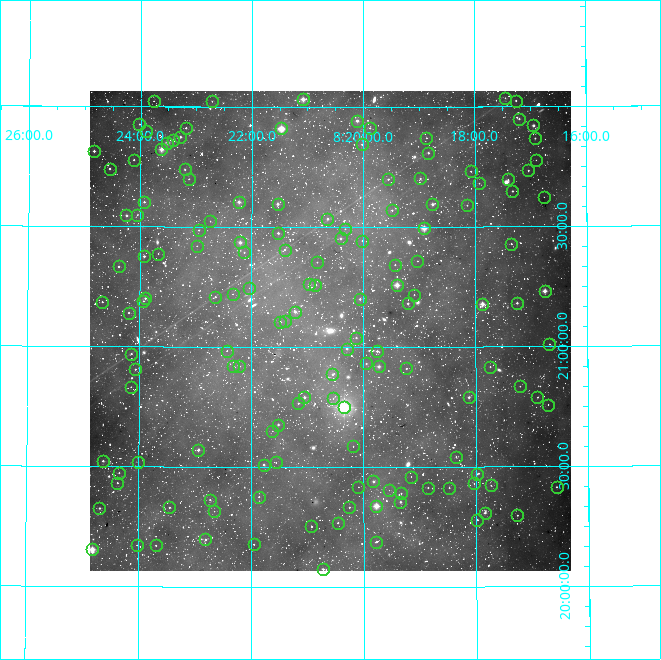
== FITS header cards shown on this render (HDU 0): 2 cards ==
NAXIS1  =                  481
NAXIS2  =                  480

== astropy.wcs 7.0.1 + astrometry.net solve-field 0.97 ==
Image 481 x 480 px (HDU 0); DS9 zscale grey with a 90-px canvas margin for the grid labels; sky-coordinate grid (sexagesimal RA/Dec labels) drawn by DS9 from the SOLVED WCS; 146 Tycho-2 reference stars matched to detected sources circled (green)
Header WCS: RA---TAN/DEC--TAN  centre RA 08:20:36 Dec +21:04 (125.15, +21.07 deg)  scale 15 arcsec/px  FOV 120.3' x 120.0'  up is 0 deg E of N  parity normal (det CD < 0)
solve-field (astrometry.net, Tycho-2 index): VERIFIED the header's WCS against the Tycho-2 star catalogue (verified at 6 index scales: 8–146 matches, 0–1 conflicts across passes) and refined it, rather than solving blind
Solved WCS: RA---TAN-SIP/DEC--TAN-SIP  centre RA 08:20:36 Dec +21:04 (125.15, +21.07 deg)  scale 15 arcsec/px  FOV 120.2' x 120.0'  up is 0 deg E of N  parity normal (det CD < 0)
The solver's refit moves the header's centre by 0.45 arcsec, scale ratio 1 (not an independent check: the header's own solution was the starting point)
Tycho-2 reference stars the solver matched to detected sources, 146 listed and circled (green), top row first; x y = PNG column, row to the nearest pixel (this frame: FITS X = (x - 90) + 1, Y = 480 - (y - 91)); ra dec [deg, ICRS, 3 dp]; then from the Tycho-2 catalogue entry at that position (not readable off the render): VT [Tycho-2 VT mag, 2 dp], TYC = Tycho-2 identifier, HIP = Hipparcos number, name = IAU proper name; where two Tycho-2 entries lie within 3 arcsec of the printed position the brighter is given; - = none
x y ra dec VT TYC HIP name
505 98 124.363 +22.036 11.94 1390-383-1 - -
303 99 125.270 +22.032 8.25 1390-61-1 40920 -
154 101 125.941 +22.023 11.74 1390-889-1 - -
212 101 125.679 +22.023 12.14 1390-335-1 - -
516 101 124.314 +22.024 10.80 1390-1215-1 - -
519 119 124.300 +21.948 10.25 1390-1711-1 - -
357 121 125.026 +21.942 9.30 1390-1693-1 - -
139 124 126.004 +21.926 10.67 1391-605-1 - -
533 125 124.236 +21.920 8.53 1390-1416-1 40565 -
186 128 125.796 +21.911 10.57 1390-319-1 - -
281 128 125.367 +21.909 7.42 1390-1763-1 40950 -
370 128 124.970 +21.912 11.44 1390-1632-1 - -
146 131 125.975 +21.896 12.69 1390-1286-1 - -
180 137 125.821 +21.873 9.90 1390-1348-1 - -
426 138 124.716 +21.870 11.54 1390-713-1 - -
535 138 124.229 +21.867 11.19 1390-1039-1 - -
173 140 125.854 +21.858 9.39 1390-581-1 - -
167 143 125.879 +21.849 9.61 1390-939-1 41130 -
362 144 125.005 +21.843 10.61 1390-449-1 - -
161 149 125.905 +21.821 8.71 1390-179-1 - -
94 151 126.208 +21.812 9.30 1391-618-1 - -
428 153 124.707 +21.807 9.98 1390-849-1 - -
134 160 126.029 +21.777 11.30 1391-994-1 - -
536 160 124.225 +21.776 11.54 1390-1145-1 - -
110 169 126.138 +21.739 9.99 1391-299-1 - -
185 169 125.800 +21.737 11.23 1390-413-1 - -
528 170 124.260 +21.733 11.34 1390-533-1 - -
471 171 124.517 +21.730 11.25 1390-1721-1 - -
420 178 124.745 +21.701 10.77 1390-1563-1 - -
189 179 125.782 +21.698 11.73 1390-1672-1 - -
388 179 124.888 +21.698 10.55 1390-897-1 - -
508 179 124.351 +21.696 11.93 1390-1214-1 - -
479 183 124.481 +21.680 11.95 1390-1351-1 - -
512 191 124.331 +21.647 9.54 1390-1769-1 - -
544 197 124.190 +21.622 11.56 1390-1592-1 - -
144 202 125.982 +21.602 10.16 1390-1725-1 - -
239 202 125.557 +21.603 9.33 1390-787-1 - -
278 204 125.384 +21.595 8.93 1390-761-1 - -
432 204 124.690 +21.593 9.51 1390-1509-1 - -
467 205 124.535 +21.589 11.61 1390-1484-1 - -
392 210 124.871 +21.569 10.96 1390-841-1 - -
126 215 126.061 +21.545 10.98 1391-908-1 - -
137 215 126.013 +21.547 12.57 1391-709-1 - -
327 219 125.160 +21.533 11.04 1390-767-1 - -
210 221 125.686 +21.524 12.15 1390-1083-1 - -
424 228 124.727 +21.494 7.99 1390-1444-1 - -
345 229 125.081 +21.491 11.58 1390-1063-1 - -
199 230 125.737 +21.485 10.69 1390-1604-1 - -
278 233 125.382 +21.474 10.60 1390-1554-1 - -
341 238 125.102 +21.452 9.88 1390-1633-1 - -
362 241 125.005 +21.443 10.81 1390-1394-1 - -
240 242 125.552 +21.435 9.43 1390-1606-1 - -
511 244 124.337 +21.428 11.05 1390-1275-1 - -
197 246 125.745 +21.419 12.48 1390-1300-1 - -
285 250 125.351 +21.405 11.36 1390-1279-1 - -
244 252 125.533 +21.393 11.38 1390-1379-1 - -
158 254 125.918 +21.386 11.80 1390-1413-1 - -
144 256 125.981 +21.375 9.60 1390-1457-1 - -
417 261 124.758 +21.357 12.18 1390-1507-1 - -
317 262 125.207 +21.353 11.13 1390-1635-1 - -
395 265 124.858 +21.342 10.79 1390-1772-1 - -
119 266 126.094 +21.332 10.31 1391-650-1 - -
309 284 125.241 +21.262 9.18 1390-1661-1 - -
315 285 125.214 +21.259 11.14 1390-1793-1 - -
397 285 124.850 +21.257 8.14 1390-1607-1 40781 -
249 288 125.511 +21.245 11.83 1390-1669-1 - -
545 291 124.189 +21.231 7.72 1390-1687-1 40544 -
233 294 125.584 +21.220 11.70 1390-1814-1 - -
414 295 124.773 +21.217 11.13 1390-1812-1 - -
215 297 125.661 +21.207 11.28 1390-1780-1 - -
145 298 125.975 +21.201 10.64 1390-1821-1 - -
360 299 125.016 +21.199 9.99 1390-1800-1 - -
143 301 125.983 +21.189 12.00 1390-1841-1 - -
102 302 126.167 +21.184 10.59 1391-1454-1 - -
408 303 124.801 +21.181 9.60 1390-300-1 - -
517 303 124.313 +21.181 8.87 1390-278-1 - -
482 304 124.468 +21.178 8.79 1390-374-1 40650 -
295 312 125.305 +21.146 9.96 1390-918-1 - -
129 313 126.048 +21.140 10.86 1391-1092-1 - -
285 321 125.348 +21.108 11.38 1390-1072-1 - -
280 322 125.371 +21.104 10.53 1390-306-1 - -
356 338 125.033 +21.038 10.88 1390-352-1 - -
549 344 124.169 +21.009 10.39 1390-188-1 - -
347 349 125.074 +20.993 9.52 1390-450-1 - -
227 351 125.610 +20.983 11.65 1390-696-1 - -
377 351 124.939 +20.982 10.49 1390-816-1 - -
131 354 126.035 +20.969 11.36 1391-1403-1 - -
366 363 124.988 +20.930 11.16 1390-476-1 - -
233 366 125.581 +20.919 11.99 1390-774-1 - -
239 366 125.554 +20.919 10.96 1390-594-1 - -
379 366 124.932 +20.918 8.09 1390-632-1 40807 -
490 367 124.435 +20.916 11.08 1390-1018-1 - -
406 368 124.809 +20.909 10.70 1390-1056-1 - -
135 369 126.018 +20.905 10.51 1391-1187-1 - -
332 374 125.137 +20.886 9.98 1390-680-1 - -
520 386 124.302 +20.834 11.27 1390-602-1 - -
131 387 126.037 +20.831 11.76 1391-1373-1 - -
304 397 125.263 +20.790 10.03 1390-1042-1 - -
469 397 124.531 +20.789 9.95 1390-482-1 - -
537 397 124.224 +20.787 11.94 1390-1152-1 - -
333 398 125.135 +20.785 12.45 1390-770-1 - -
298 403 125.291 +20.765 11.53 1390-674-1 - -
548 405 124.177 +20.757 11.71 1390-1186-1 - -
344 407 125.087 +20.748 5.93 1390-1846-1 40866 -
278 425 125.380 +20.676 10.13 1390-1132-1 - -
272 431 125.406 +20.649 12.51 1390-140-1 - -
353 446 125.046 +20.586 11.93 1386-431-1 - -
198 450 125.736 +20.569 9.65 1386-419-1 41083 -
456 457 124.589 +20.542 12.40 1386-835-1 - -
103 461 126.159 +20.522 10.73 1387-408-1 - -
138 462 126.003 +20.519 11.62 1387-388-1 - -
276 462 125.390 +20.518 12.35 1386-521-1 - -
264 465 125.444 +20.509 10.15 1386-604-1 - -
119 473 126.087 +20.473 11.01 1387-33-1 - -
477 474 124.496 +20.469 10.88 1386-806-1 - -
411 477 124.789 +20.459 12.45 1386-757-1 - -
373 481 124.956 +20.439 9.77 1386-754-1 - -
117 483 126.094 +20.431 11.22 1387-121-1 - -
474 483 124.509 +20.429 11.70 1386-943-1 - -
491 485 124.434 +20.421 11.83 1386-934-1 - -
358 487 125.023 +20.416 12.82 1386-706-1 - -
557 487 124.142 +20.414 10.47 1386-951-1 - -
428 488 124.714 +20.413 10.69 1386-710-1 - -
449 488 124.619 +20.412 11.13 1386-807-1 - -
389 490 124.886 +20.403 12.36 1386-685-1 - -
401 493 124.833 +20.389 11.43 1386-670-1 - -
259 497 125.465 +20.375 11.17 1386-621-1 - -
210 500 125.683 +20.363 11.93 1386-590-1 - -
400 502 124.836 +20.353 9.78 1386-599-1 - -
376 506 124.943 +20.337 8.72 1386-569-1 40813 -
169 507 125.863 +20.329 12.03 1386-8-1 - -
349 507 125.063 +20.332 10.53 1386-551-1 - -
99 508 126.173 +20.325 10.50 1387-232-1 - -
214 511 125.663 +20.314 12.87 1386-274-1 - -
485 513 124.461 +20.308 9.69 1386-1144-1 - -
517 515 124.316 +20.296 10.44 1386-1178-1 - -
477 520 124.494 +20.278 11.41 1386-1297-1 - -
338 523 125.114 +20.267 10.92 1386-643-1 - -
311 526 125.231 +20.251 10.68 1386-741-1 - -
205 539 125.702 +20.196 11.01 1386-385-1 - -
376 542 124.943 +20.188 10.75 1386-734-1 - -
254 544 125.488 +20.177 11.15 1386-707-1 - -
137 545 126.003 +20.172 11.34 1387-928-1 - -
156 545 125.922 +20.171 10.94 1386-18-1 - -
92 549 126.205 +20.153 7.41 1387-746-1 41232 -
323 569 125.180 +20.074 10.46 1386-610-1 - -